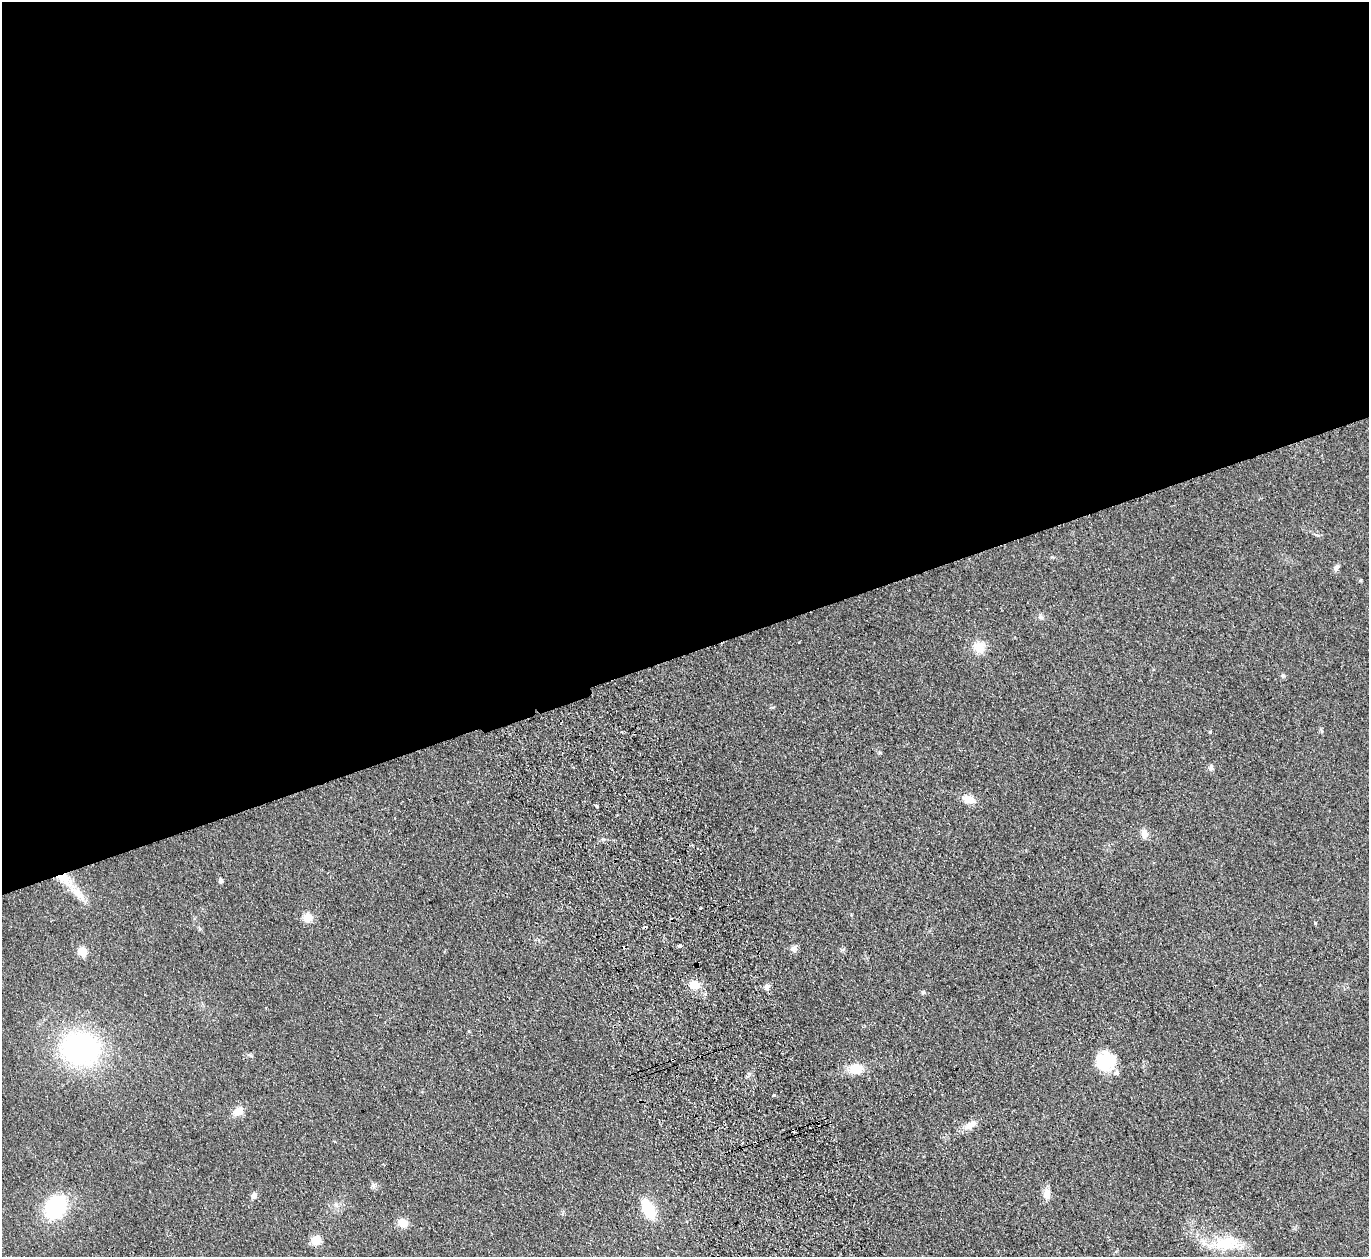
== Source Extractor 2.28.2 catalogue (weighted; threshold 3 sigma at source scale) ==
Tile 2 of 4 x 4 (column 2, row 1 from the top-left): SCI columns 1422-2788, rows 4070-5324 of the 5577 x 5501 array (HDU 1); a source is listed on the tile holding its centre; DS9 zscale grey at full resolution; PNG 1371 x 1259 px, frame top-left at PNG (2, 2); no overlay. Shown black and unused: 52% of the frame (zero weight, under 2 of 3 exposures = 3% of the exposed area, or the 3 px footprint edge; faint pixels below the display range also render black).
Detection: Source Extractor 2.28.2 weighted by HDU 2 'WHT'; one run over the whole footprint, this tile lists its part. Background 0.0847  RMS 0.0093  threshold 0.0421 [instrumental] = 3 sigma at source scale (4.5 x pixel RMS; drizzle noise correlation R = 1.50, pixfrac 1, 0.05/0.05 arcsec/px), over >= 5 px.
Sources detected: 41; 2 cosmic-ray / hot-pixel residue — not listed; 2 inside a brighter listed object's ellipse — not listed separately; the other 37 listed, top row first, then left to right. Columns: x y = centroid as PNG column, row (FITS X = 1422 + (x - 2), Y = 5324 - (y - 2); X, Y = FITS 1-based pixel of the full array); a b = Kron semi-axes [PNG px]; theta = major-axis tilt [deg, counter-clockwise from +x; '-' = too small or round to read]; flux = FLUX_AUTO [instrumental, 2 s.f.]
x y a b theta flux
1336 567 10 5 62 2.7
1041 617 7 5 -22 2.1
979 647 13 13 - 12
1283 676 6 4 0 1.3
1210 732 4 4 - 0.87
1211 767 8 6 -86 2.4
969 799 14 8 -21 11
596 805 3 3 - 2.2
1144 833 12 8 -87 5.7
64 879 25 13 -34 20
221 881 5 4 - 3
700 908 3 2 - 1.3
307 918 10 9 - 9.8
1315 923 5 4 - 0.88
645 927 4 2 - 2
680 945 3 3 - 31
794 949 9 7 53 3.2
82 951 6 5 - 36
695 985 10 9 - 12
766 987 8 6 53 2.7
923 992 5 5 - 1.4
80 1049 33 27 -10 190
1105 1061 23 19 29 32
856 1069 16 11 6 16
774 1095 4 3 - 1.6
238 1111 13 9 27 8.2
970 1125 20 9 31 8.2
742 1143 3 3 - 1.5
373 1186 9 4 -81 2.1
1047 1194 14 9 88 6.8
254 1195 8 6 67 3.3
336 1205 7 5 -44 2.1
55 1208 23 18 51 69
648 1209 14 8 -62 46
403 1223 11 9 -28 9.1
316 1240 10 9 - 11
1226 1243 33 17 1 35
Overlapping masked pixels (flux is a lower limit): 1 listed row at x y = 64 879
Unlisted compact peaks at least as high as the median listed source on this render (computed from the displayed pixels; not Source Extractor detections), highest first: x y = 880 753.